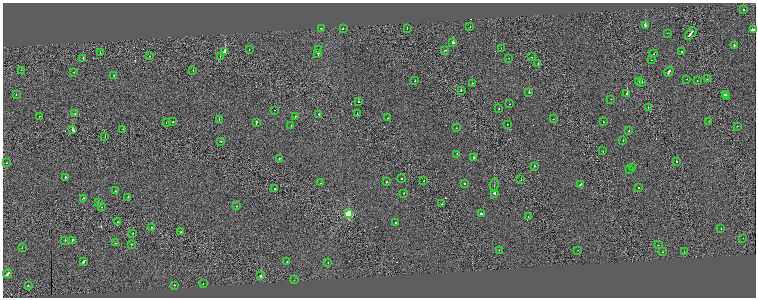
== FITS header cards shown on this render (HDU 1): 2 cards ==
NAXIS1  =                 1507
NAXIS2  =                  591

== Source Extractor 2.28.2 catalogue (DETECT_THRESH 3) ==
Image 1507 x 591 px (HDU 1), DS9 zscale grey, zoomed out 1/2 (1 PNG px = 2 x 2 image px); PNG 758 x 300 px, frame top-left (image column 2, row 590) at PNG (3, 3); each listed source drawn as its Kron ellipse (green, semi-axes under 4 px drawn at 4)
Background 7.66e-04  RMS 0.35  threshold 1.04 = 3 sigma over >= 5 px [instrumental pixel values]
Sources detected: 145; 13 cannot appear on this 1/2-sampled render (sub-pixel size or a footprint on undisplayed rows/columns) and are neither listed nor drawn; the other 132 listed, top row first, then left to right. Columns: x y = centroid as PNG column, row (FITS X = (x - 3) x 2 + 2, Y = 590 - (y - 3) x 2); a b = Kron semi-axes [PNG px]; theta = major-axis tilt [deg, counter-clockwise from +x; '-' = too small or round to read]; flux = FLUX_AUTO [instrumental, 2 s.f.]
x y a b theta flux
744 10 2 1 - 150
645 25 2 2 - 1600
470 26 2 1 - 130
321 28 2 2 - 480
407 28 2 1 - 120
343 29 2 2 - 460
753 30 4 2 - 500
667 33 2 1 - 58
691 33 7 2 49 1400
453 43 2 2 - 870
734 45 2 2 - 460
501 48 2 2 - 78
249 50 2 1 - 130
318 50 2 1 - 1100
225 51 2 2 - 8000
444 51 3 1 - 290
681 51 2 2 - 380
100 53 2 2 - 110
654 53 2 1 - 220
318 54 2 2 - 82000
150 56 2 1 - 150
220 57 2 1 - 150
532 57 2 1 - 330
83 58 2 1 - 200
509 58 2 2 - 130
651 60 2 1 - 81
538 63 2 1 - 84
21 70 2 2 - 570
193 70 2 2 - 160
74 72 2 2 - 110
669 72 5 2 - 1100
113 75 2 1 - 57
687 79 2 2 - 180
707 79 2 2 - 170
415 81 2 2 - 150
639 81 3 2 - 490
697 81 2 2 - 100
642 82 2 2 - 370
472 83 2 1 - 150
461 90 2 2 - 330
529 92 2 2 - 580
627 94 2 2 - 830
16 95 2 2 - 110
725 95 3 2 - 480
727 97 2 1 - 270
611 99 2 1 - 81
358 102 2 2 - 300
510 104 2 1 - 100
648 107 2 1 - 140
498 109 2 1 - 200
275 110 2 2 - 65
75 114 2 2 - 140
319 114 2 2 - 160
357 114 2 1 - 160
40 116 2 1 - 130
295 116 2 1 - 240
387 118 2 2 - 190
219 119 2 2 - 230
553 119 2 1 - 120
709 121 2 1 - 84
166 122 2 1 - 60
173 122 2 2 - 280
603 122 2 2 - 120
256 123 3 2 - 470
507 124 2 2 - 380
291 126 2 2 - 170
737 126 2 1 - 190
456 128 2 2 - 95
123 129 2 2 - 180
73 130 4 2 - 1700
629 131 2 1 - 150
105 136 2 1 - 90
623 140 2 2 - 190
221 141 2 2 - 230
603 151 2 2 - 120
457 154 2 2 - 340
474 157 2 2 - 410
279 158 2 2 - 490
676 162 2 2 - 1600
7 163 2 2 - 99
534 166 2 2 - 280
632 167 2 2 - 270
630 169 2 2 - 97
65 177 2 2 - 500
401 178 2 2 - 210
424 180 2 1 - 290
521 180 2 1 - 96
386 181 2 1 - 110
321 183 2 1 - 73
464 184 2 2 - 190
494 185 7 1 84 61
580 185 3 2 - 510
274 188 2 1 - 170
639 188 2 2 - 67
115 191 2 2 - 200
404 193 2 1 - 120
494 193 2 2 - 5900
128 197 2 2 - 380
84 198 2 2 - 330
98 202 2 1 - 840
442 204 2 1 - 190
237 206 2 2 - 130
102 207 2 1 - 110
481 213 2 2 - 1200
348 214 3 3 - 3900
528 217 2 2 - 140
117 222 2 2 - 170
395 223 2 2 - 160
152 227 2 1 - 190
721 229 2 2 - 100
181 231 2 2 - 300
133 233 2 2 - 240
743 238 2 1 - 98
65 240 2 2 - 330
72 240 3 2 - 260
115 243 2 1 - 110
131 244 2 2 - 140
658 245 2 1 - 350
22 248 2 2 - 140
499 250 2 1 - 88
578 250 2 1 - 69
663 252 2 2 - 240
684 252 2 1 - 110
84 261 4 2 - 520
287 262 2 2 - 85
328 262 2 2 - 72
8 273 5 2 - 920
261 276 2 2 - 4200
294 280 2 1 - 110
203 284 2 2 - 180
28 285 2 1 - 140
174 285 2 2 - 180
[13 sub-pixel or undisplayed-footprint detections neither listed nor drawn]